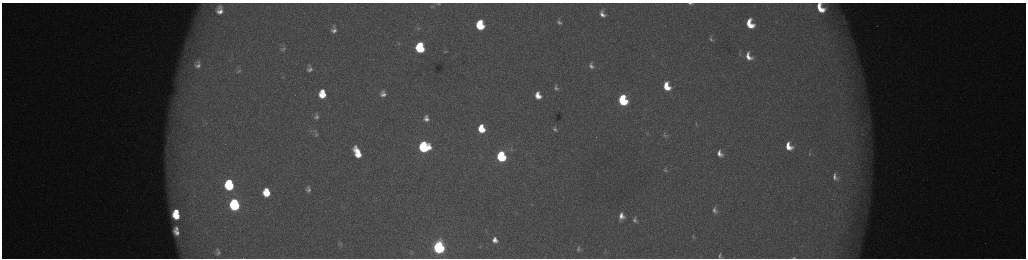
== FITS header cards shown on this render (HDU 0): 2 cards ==
NAXIS1  =                 2048 /fastest changing axis
NAXIS2  =                  512 /next to fastest changing axis

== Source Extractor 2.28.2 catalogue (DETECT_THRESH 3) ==
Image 2048 x 512 px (HDU 0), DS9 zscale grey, zoomed out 1/2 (1 PNG px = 2 x 2 image px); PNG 1028 x 260 px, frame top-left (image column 1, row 511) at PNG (2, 3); no overlay
Background 173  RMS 1.9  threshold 5.8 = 3 sigma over >= 5 px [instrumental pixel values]
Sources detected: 73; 4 cannot appear on this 1/2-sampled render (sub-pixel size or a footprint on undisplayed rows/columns) and are not listed; the other 69 listed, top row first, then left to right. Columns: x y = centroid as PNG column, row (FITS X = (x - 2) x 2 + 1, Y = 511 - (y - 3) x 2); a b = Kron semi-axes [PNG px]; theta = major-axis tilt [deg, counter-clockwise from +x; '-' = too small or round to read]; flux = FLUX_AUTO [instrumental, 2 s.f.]
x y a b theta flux
690 3 7 3 -3 980
438 4 4 2 - 380
433 6 4 3 - 390
220 7 9 7 -28 2300
820 8 13 8 -57 12000
220 11 10 8 -7 4100
602 14 7 4 -67 2600
559 22 8 6 -61 1500
750 24 9 6 -65 12000
480 25 7 6 - 23000
418 28 7 5 -1 1000
334 29 10 8 -89 2800
711 39 10 5 -65 1400
399 43 5 3 - 560
187 47 11 9 2 4100
420 48 7 6 - 38000
283 49 8 5 6 1200
446 51 7 4 3 600
740 54 8 4 -63 750
749 56 11 7 -62 5000
197 64 17 13 -87 8800
591 66 9 6 -69 2100
309 69 10 7 90 2500
239 71 7 4 33 810
283 77 4 3 - 390
667 86 8 6 -66 9900
556 88 9 6 -68 1700
322 94 8 6 -86 11000
383 94 9 7 -79 2700
538 95 8 6 -71 6100
623 100 7 6 - 42000
316 116 9 7 89 1700
426 118 6 4 -83 2300
696 124 5 3 - 470
481 129 7 5 -75 11000
555 129 8 6 -70 1400
647 133 5 4 - 460
316 135 11 6 -18 1600
665 135 9 6 -68 1300
789 146 8 6 -64 6700
424 147 7 7 - 59000
511 149 6 3 -38 570
357 152 11 5 -66 10000
720 153 7 5 -62 3000
809 153 7 3 89 520
501 156 7 5 -73 51000
665 170 8 5 -82 1100
835 177 7 4 -71 1900
229 185 8 6 -83 36000
308 187 5 4 - 720
309 190 9 8 - 2200
266 192 8 7 - 12000
234 205 8 6 -81 62000
715 210 7 5 -72 1700
176 212 5 3 - 4000
176 216 7 5 -39 10000
621 216 10 7 84 4300
635 220 9 7 -71 1800
177 228 4 3 - 1400
177 233 7 4 -34 2800
693 236 7 3 84 630
495 240 6 5 - 3100
340 244 5 4 - 600
439 247 7 6 - 130000
578 249 4 3 - 650
217 252 12 10 -70 3300
412 252 8 3 -69 520
720 255 5 3 - 940
794 258 3 2 - 270
At the frame edge (FLAGS 8, measured only in part): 4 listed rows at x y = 690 3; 820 8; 720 255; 794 258
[4 sub-pixel or undisplayed-footprint detections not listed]